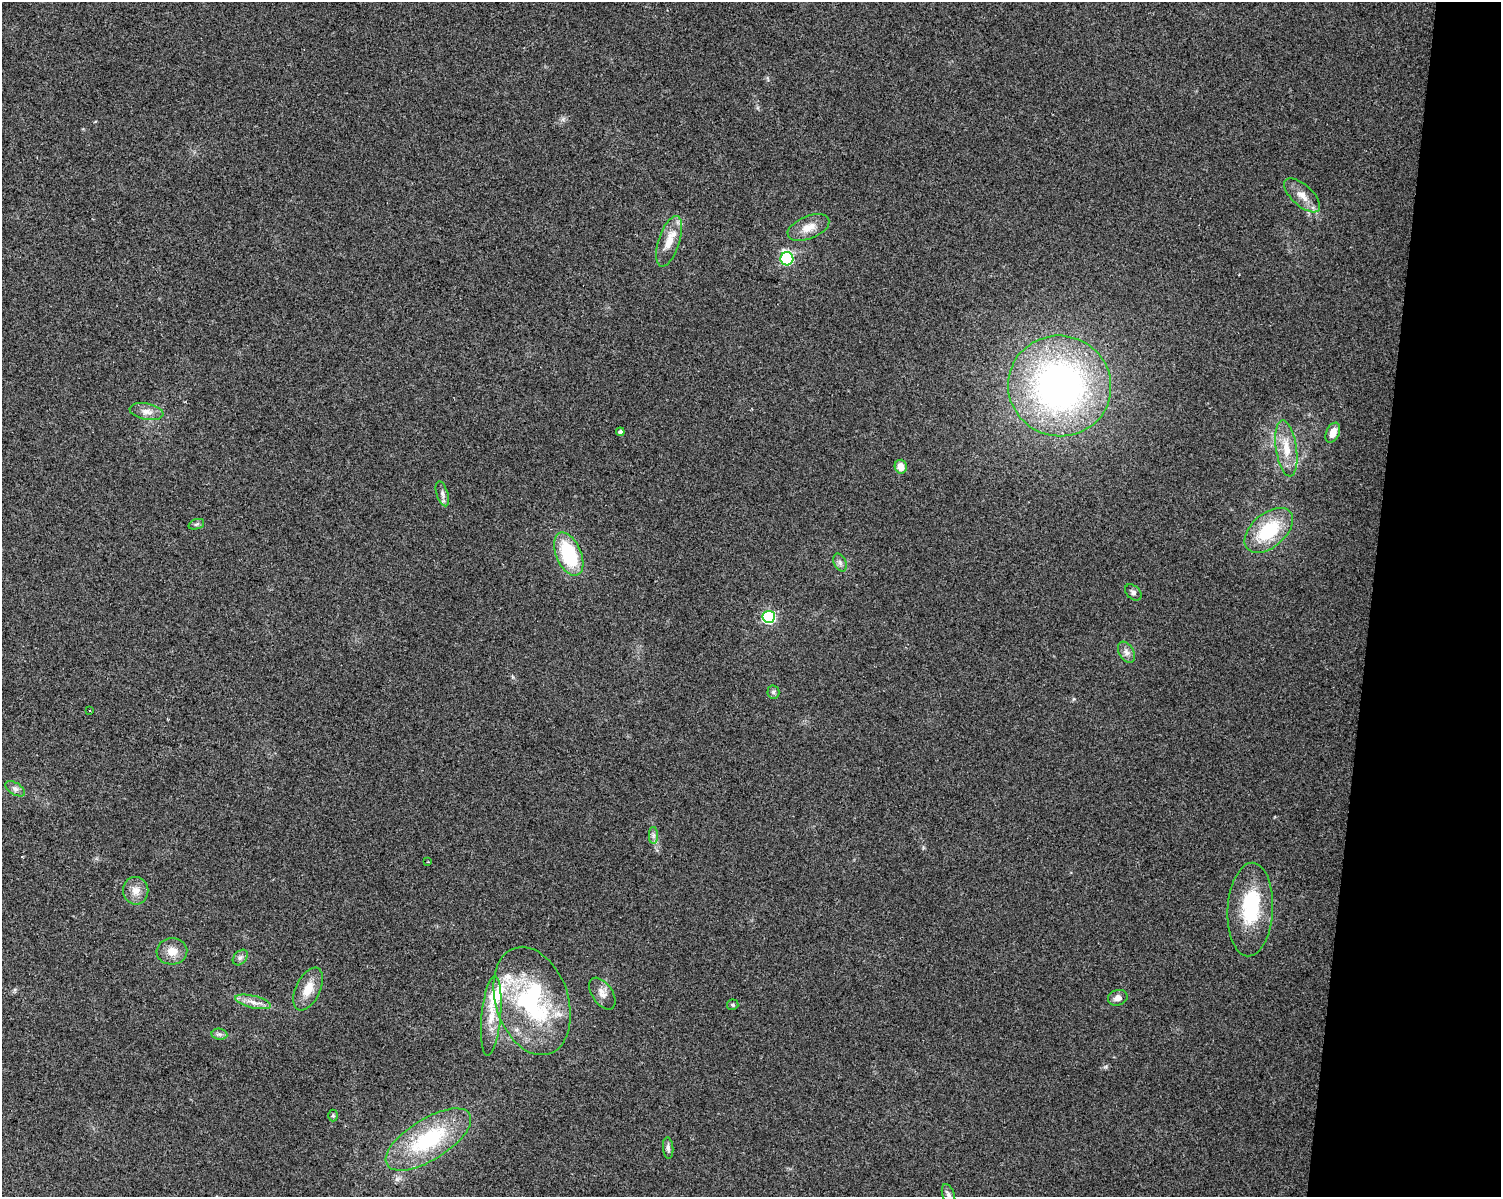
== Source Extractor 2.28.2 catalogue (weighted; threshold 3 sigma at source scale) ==
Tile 6 of 3 x 4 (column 3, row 2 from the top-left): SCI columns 3281-4779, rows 2393-3587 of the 5002 x 4788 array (HDU 1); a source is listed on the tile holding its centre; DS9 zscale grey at full resolution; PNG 1503 x 1199 px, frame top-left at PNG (2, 2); each listed source drawn as its Kron ellipse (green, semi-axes under 4 px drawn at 4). Shown black and unused: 9% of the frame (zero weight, under 2 of 3 exposures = <1% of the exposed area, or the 3 px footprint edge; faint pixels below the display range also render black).
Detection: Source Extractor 2.28.2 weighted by HDU 2 'WHT'; one run over the whole footprint, this tile lists its part. Background 0.0647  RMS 0.0074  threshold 0.0335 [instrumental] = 3 sigma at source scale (4.5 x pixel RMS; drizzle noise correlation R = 1.50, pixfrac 1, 0.0396/0.0396 arcsec/px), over >= 5 px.
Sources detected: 42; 1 inside a brighter object's white glare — neither listed nor drawn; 2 inside a brighter listed object's ellipse — not listed separately; the other 39 listed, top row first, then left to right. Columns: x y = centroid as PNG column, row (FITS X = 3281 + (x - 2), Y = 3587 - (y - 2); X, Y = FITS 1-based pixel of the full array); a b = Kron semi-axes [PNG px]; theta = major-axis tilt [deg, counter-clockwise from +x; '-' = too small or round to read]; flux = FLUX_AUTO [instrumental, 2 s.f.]
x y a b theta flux
1302 195 22 10 -42 8.6
808 228 22 11 22 10
669 241 26 10 72 12
787 259 6 6 - 96
1060 386 51 50 - 300
146 412 17 8 -11 6
620 432 4 4 - 2.1
1333 433 10 6 65 6.4
1286 448 28 10 -82 15
901 467 7 6 - 8.2
442 494 13 5 -72 3.1
196 524 8 5 19 1.5
1269 530 28 17 40 41
569 554 23 12 -67 51
840 563 9 6 -64 2.5
1133 592 9 6 -42 2.2
769 617 6 6 - 110
1126 652 11 7 -59 3.7
773 692 6 6 - 1.6
90 710 2 2 - 0.78
15 789 11 6 -31 2.7
653 835 8 4 -90 2.2
428 862 3 3 - 0.72
136 891 14 12 -80 7.3
1250 910 47 22 87 47
172 951 15 13 4 8.7
240 957 9 6 48 2.4
308 989 23 12 64 13
602 993 18 10 -55 6.4
1118 998 10 7 15 4.6
532 1001 56 36 -72 110
253 1002 18 6 -14 5.9
733 1005 6 5 - 1.2
491 1016 40 9 84 16
219 1034 8 5 -10 2
333 1115 6 5 - 1.1
428 1139 49 20 32 66
668 1148 11 5 -86 2.3
949 1195 11 6 -70 2.8
Isophote crosses this tile's border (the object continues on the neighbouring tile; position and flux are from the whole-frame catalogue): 1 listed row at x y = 949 1195